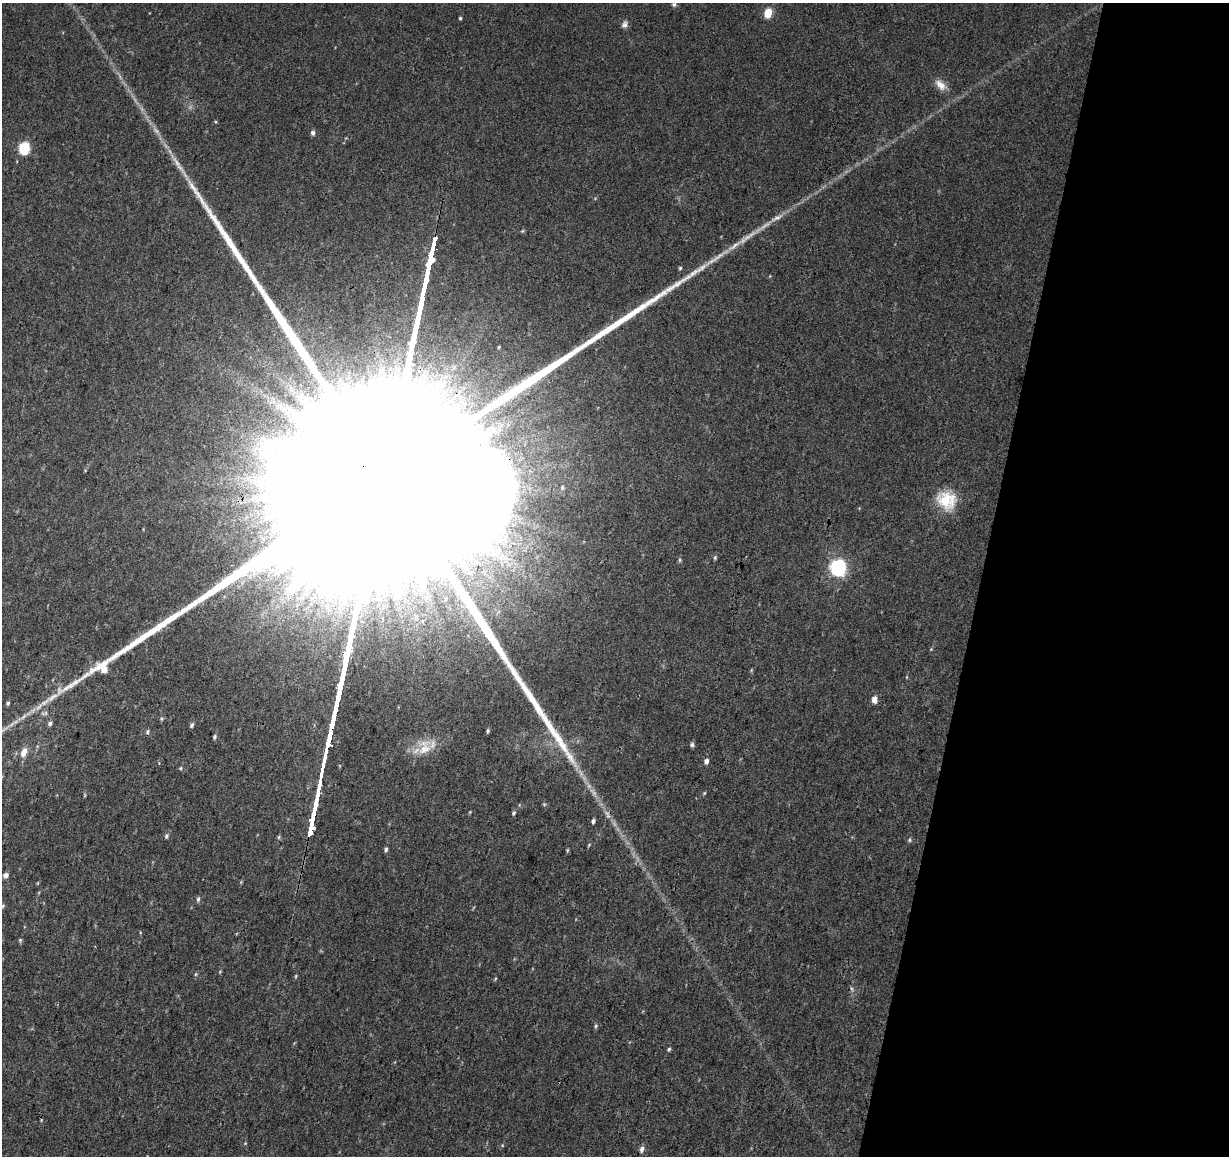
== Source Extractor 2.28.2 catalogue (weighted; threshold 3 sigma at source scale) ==
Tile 8 of 4 x 4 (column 4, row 2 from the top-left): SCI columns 3692-4918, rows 2591-3744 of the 4918 x 5121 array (HDU 1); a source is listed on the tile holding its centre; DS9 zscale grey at full resolution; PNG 1231 x 1158 px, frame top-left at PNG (2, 3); no overlay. Shown black and unused: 20% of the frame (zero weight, under 3 of 4 exposures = <1% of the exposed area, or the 3 px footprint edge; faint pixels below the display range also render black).
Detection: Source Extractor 2.28.2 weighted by HDU 2 'WHT'; one run over the whole footprint, this tile lists its part. Background 0.0277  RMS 0.0038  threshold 0.0169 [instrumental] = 3 sigma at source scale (4.5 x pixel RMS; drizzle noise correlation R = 1.50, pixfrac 1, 0.0396/0.0396 arcsec/px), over >= 5 px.
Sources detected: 59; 7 too faint to see at this stretch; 1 inside a brighter object's white glare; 2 long thin detections or spike segments (spike, bleed or trail) — not listed; the other 49 listed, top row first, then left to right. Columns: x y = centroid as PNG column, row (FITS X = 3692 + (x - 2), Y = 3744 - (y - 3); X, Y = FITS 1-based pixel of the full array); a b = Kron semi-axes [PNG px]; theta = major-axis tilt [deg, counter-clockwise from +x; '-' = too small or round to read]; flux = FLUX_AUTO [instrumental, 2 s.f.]
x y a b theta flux
674 4 6 6 - 0.79
768 13 6 5 - 14
460 18 4 3 - 0.52
625 24 10 7 72 1.5
940 85 18 9 -45 3.5
313 133 6 5 - 1.2
24 148 6 5 - 36
777 218 18 6 26 2.7
734 246 32 5 35 4.7
680 268 4 4 - 0.53
562 487 6 4 71 0.57
946 500 24 21 -29 13
715 558 5 4 - 0.58
679 560 6 4 -90 0.54
838 567 7 6 - 120
931 649 5 4 - 0.38
874 700 5 5 - 3.5
8 703 5 4 - 0.7
46 713 6 6 - 0.88
162 719 5 4 - 0.49
50 723 6 5 - 0.91
192 725 5 4 - 0.94
332 729 30 3 78 6300
3 730 25 3 36 3.1
488 731 4 4 - 0.58
147 732 6 5 - 0.72
214 737 5 4 - 0.72
692 745 5 5 - 0.9
425 749 23 14 32 8
24 752 10 6 64 3.9
706 761 5 5 - 1.6
181 768 5 3 - 0.41
704 793 5 4 - 0.4
513 813 5 4 - 0.69
593 821 5 4 - 0.98
166 836 6 5 - 0.83
909 840 6 4 74 0.6
589 845 6 3 54 0.4
386 849 5 4 - 0.89
567 850 6 4 89 0.45
6 875 5 5 - 2.1
198 899 7 4 75 0.85
3 906 6 4 68 0.52
20 940 6 5 - 0.56
852 989 6 4 -71 0.62
596 1026 6 5 - 0.63
669 1049 5 4 - 0.59
502 1145 5 3 - 0.29
642 1149 8 5 77 1.2
Overlapping masked pixels (flux is a lower limit): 1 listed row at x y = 332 729
Isophote crosses this tile's border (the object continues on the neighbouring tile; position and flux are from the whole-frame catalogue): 1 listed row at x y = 3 730